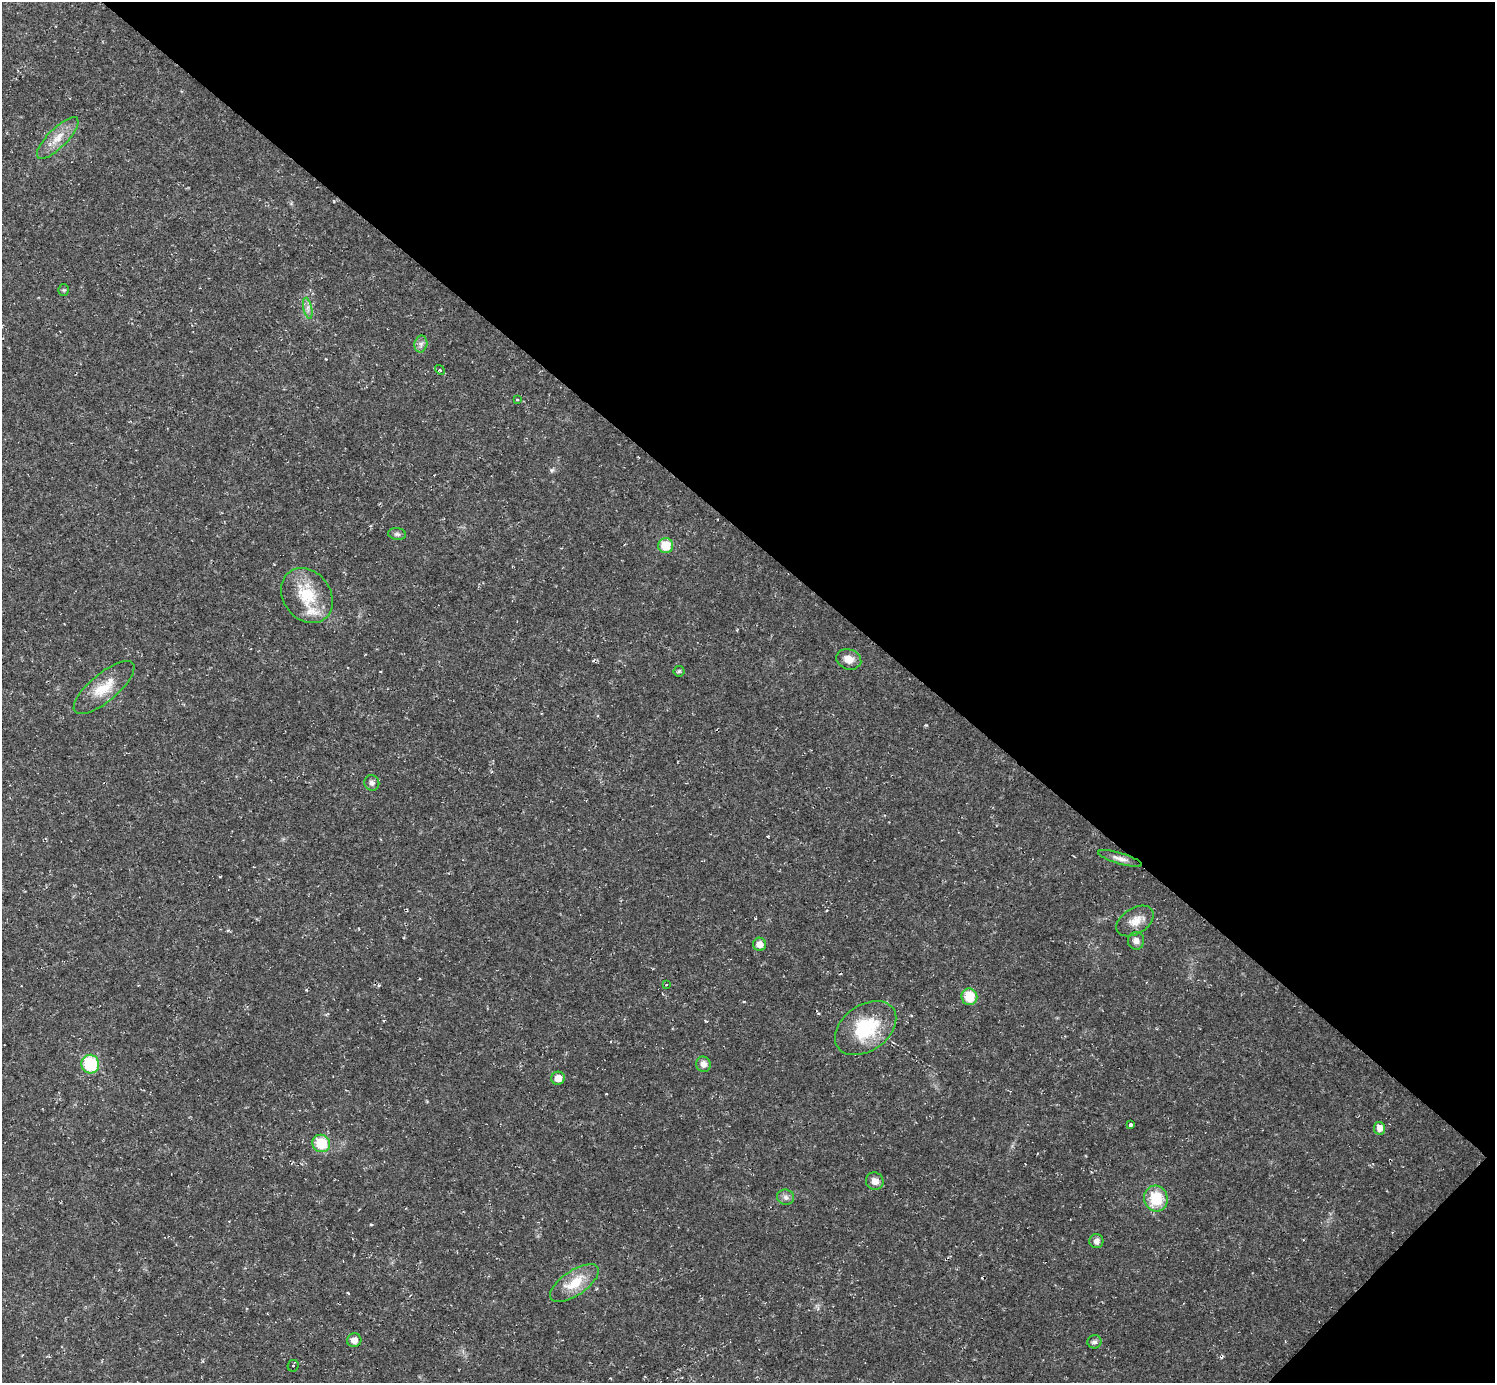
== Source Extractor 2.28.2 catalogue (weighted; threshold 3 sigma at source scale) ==
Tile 8 of 4 x 4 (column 4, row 2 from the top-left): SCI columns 4479-5971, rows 2916-4296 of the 5971 x 5973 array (HDU 1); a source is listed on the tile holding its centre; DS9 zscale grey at full resolution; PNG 1497 x 1385 px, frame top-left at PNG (2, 2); each listed source drawn as its Kron ellipse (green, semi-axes under 4 px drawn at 4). Shown black and unused: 40% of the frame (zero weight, under 2 of 3 exposures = <1% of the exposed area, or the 3 px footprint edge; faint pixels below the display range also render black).
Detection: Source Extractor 2.28.2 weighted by HDU 2 'WHT'; one run over the whole footprint, this tile lists its part. Background 0.0316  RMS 0.0069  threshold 0.031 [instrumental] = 3 sigma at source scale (4.5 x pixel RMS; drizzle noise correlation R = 1.50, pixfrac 1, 0.05/0.05 arcsec/px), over >= 5 px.
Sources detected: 37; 2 cosmic-ray / hot-pixel residue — neither listed nor drawn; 1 inside a brighter listed object's ellipse — not listed separately; the other 34 listed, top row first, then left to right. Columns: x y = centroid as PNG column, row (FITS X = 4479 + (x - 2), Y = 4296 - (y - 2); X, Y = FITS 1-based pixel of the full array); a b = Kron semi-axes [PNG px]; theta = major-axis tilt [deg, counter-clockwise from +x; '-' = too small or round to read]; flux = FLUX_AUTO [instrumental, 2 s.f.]
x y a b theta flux
58 138 28 9 45 9.9
64 290 5 5 - 0.88
308 308 10 4 -78 2.3
421 344 8 6 78 2.3
440 370 5 4 - 1
517 400 4 2 - 0.58
397 534 9 5 -10 1.7
666 545 7 7 - 14
307 596 29 23 -53 26
849 659 13 10 -18 5.7
679 671 5 5 - 0.89
104 688 38 14 40 16
372 783 8 7 - 2.6
1120 858 23 5 -16 3.9
1135 921 20 13 32 8.3
1136 941 9 8 - 3.2
760 944 6 6 - 5
666 985 3 3 - 1.8
969 997 8 8 - 15
866 1028 34 23 35 37
90 1064 9 9 - 34
703 1064 7 7 - 3.9
558 1078 7 6 - 5.5
1130 1124 3 3 - 12
1379 1128 6 5 - 4.6
321 1143 9 8 - 18
875 1181 9 8 - 4.3
786 1197 9 7 -17 2.5
1156 1198 13 11 -74 20
1096 1241 7 7 - 3.3
574 1283 28 12 34 16
354 1340 7 6 - 4.5
1094 1342 7 6 - 1.9
293 1366 6 5 - 1.5